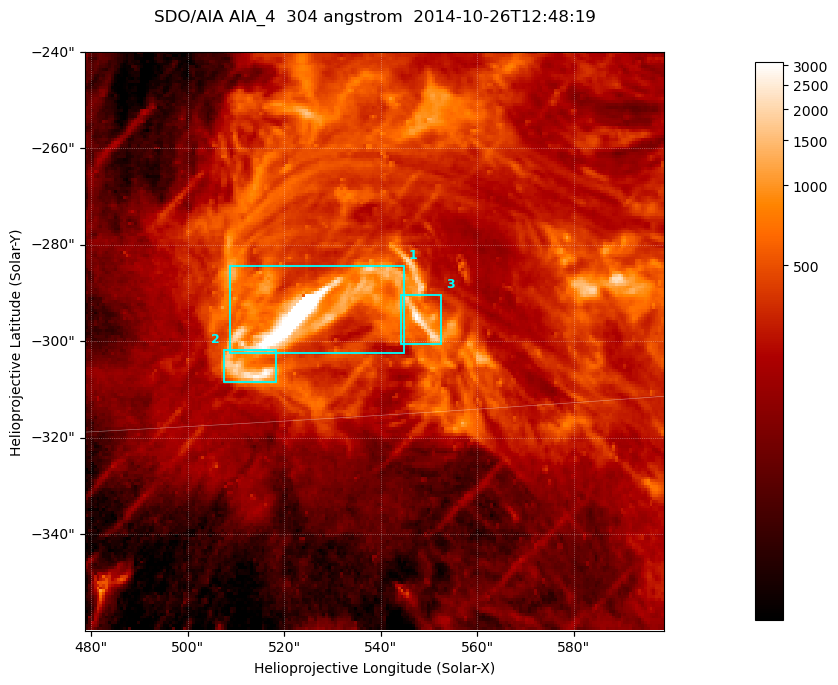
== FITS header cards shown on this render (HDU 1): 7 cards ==
TELESCOP= 'SDO/AIA '           / For AIA: SDO/AIA
INSTRUME= 'AIA_4   '           / For AIA: AIA_ATA1, AIA_ATA2, AIA_ATA3 or AIA_AT
WAVELNTH=                  304 / [angstrom] Wavelength
WAVEUNIT= 'angstrom'           / Wavelength unit: angstrom
DATE-OBS= '2014-10-26T12:48:19.135' / [ISO] Date when observation started; ISO 8
CTYPE1  = 'HPLN-TAN'           / CTYPE1; Typically HPLN
CTYPE2  = 'HPLT-TAN'           / CTYPE2; Typically HPLT

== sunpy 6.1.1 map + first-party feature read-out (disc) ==
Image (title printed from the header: SDO/AIA AIA_4  304 angstrom  2014-10-26T12:48:19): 200 x 200 px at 0.6 arcsec/px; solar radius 965 arcsec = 1609 px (partial field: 0.5% of the solar disc is inside the frame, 100% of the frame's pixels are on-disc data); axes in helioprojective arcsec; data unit not stated in the header (colour bar unlabelled)
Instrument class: DISC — disc imager (sunpy class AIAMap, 304 A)
Bright regions (active regions / flare kernels): reference = the on-disc median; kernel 3 px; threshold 5 sigma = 883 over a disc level ~237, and >= 1.15x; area >= 40 px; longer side >= 3 px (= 1.8 arcsec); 3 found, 3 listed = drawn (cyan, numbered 1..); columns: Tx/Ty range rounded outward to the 2 arcsec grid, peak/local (2 s.f.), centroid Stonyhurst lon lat
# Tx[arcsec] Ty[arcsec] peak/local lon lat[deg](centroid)
1 508..546 -304..-284 64 +34 -14
2 506..520 -310..-302 11 +33 -14
3 544..554 -302..-290 10 +36 -14